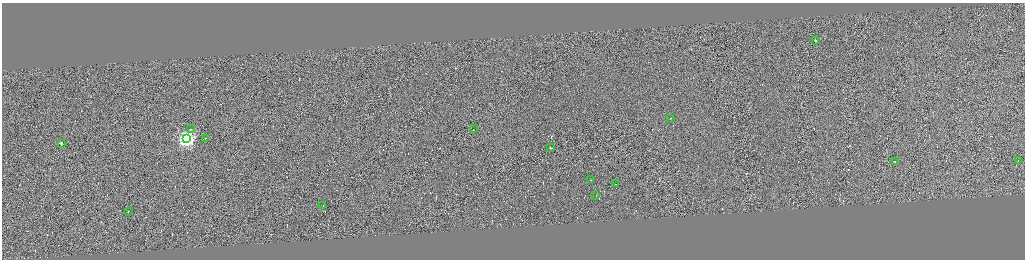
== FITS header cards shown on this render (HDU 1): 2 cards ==
NAXIS1  =                 4092
NAXIS2  =                 1030

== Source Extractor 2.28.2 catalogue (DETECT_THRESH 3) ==
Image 4092 x 1030 px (HDU 1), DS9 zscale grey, zoomed out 1/4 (1 PNG px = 4 x 4 image px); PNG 1027 x 262 px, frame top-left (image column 1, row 1029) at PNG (2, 3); each listed source drawn as its Kron ellipse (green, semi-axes under 4 px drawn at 4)
Background 0.266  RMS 4.2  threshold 12.5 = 3 sigma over >= 5 px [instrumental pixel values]
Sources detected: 312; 297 cannot appear on this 1/4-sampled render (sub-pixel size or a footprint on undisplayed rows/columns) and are neither listed nor drawn; the other 15 listed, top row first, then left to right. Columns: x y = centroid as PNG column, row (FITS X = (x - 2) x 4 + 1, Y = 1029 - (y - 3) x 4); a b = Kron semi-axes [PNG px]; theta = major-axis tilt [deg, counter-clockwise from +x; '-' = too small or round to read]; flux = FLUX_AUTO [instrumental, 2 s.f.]
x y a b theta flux
816 40 2 1 - 3600
671 118 2 1 - 12000
191 129 3 1 - 20000
474 129 2 1 - 35000
187 138 4 4 - 760000
206 139 2 1 - 12000
62 143 2 1 - 19000
551 148 2 2 - 4100
895 161 2 1 - 62000
1019 161 2 1 - 15000
591 180 2 1 - 38000
616 184 2 1 - 17000
596 195 2 1 - 12000
323 206 2 1 - 27000
129 212 2 1 - 32000
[297 sub-pixel or undisplayed-footprint detections neither listed nor drawn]